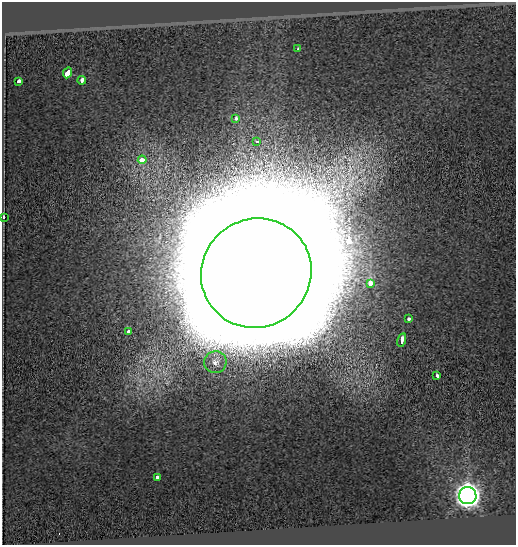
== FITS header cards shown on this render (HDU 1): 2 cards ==
NAXIS1  =                  514
NAXIS2  =                  543

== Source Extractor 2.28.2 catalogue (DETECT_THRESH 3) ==
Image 514 x 543 px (HDU 1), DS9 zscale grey, 1 PNG px = 1 image px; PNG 518 x 547 px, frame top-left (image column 1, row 543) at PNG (2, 2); each listed source drawn as its Kron ellipse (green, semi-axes under 4 px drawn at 4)
Background -0.222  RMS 0.11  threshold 0.341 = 3 sigma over >= 5 px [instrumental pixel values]
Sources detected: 17; all 17 listed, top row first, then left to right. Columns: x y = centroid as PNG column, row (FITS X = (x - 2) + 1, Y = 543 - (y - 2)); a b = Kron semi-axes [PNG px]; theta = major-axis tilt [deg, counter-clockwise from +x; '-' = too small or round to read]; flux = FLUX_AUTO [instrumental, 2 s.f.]
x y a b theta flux
298 49 3 3 - 2.6e+01
68 73 6 3 64 6.0e+02
82 80 4 3 - 1.1e+02
19 81 4 3 - 1.0e+02
236 119 3 3 - 3.9e+01
257 142 3 3 - 8.5e+01
142 160 4 4 - 4.3e+02
3 217 3 3 - 3.0e+01
256 273 56 54 38 2.5e+06
370 283 4 3 - 4.1e+02
409 319 3 3 - 6.4e+01
128 331 4 3 - 3.2e+01
402 340 7 3 74 3.1e+02
215 362 11 11 - 7.0e+01
437 376 3 3 - 1.1e+02
157 477 3 3 - 6.8e+01
468 496 9 8 - 9.0e+03
At the frame edge (FLAGS 8, measured only in part): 1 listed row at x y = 3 217